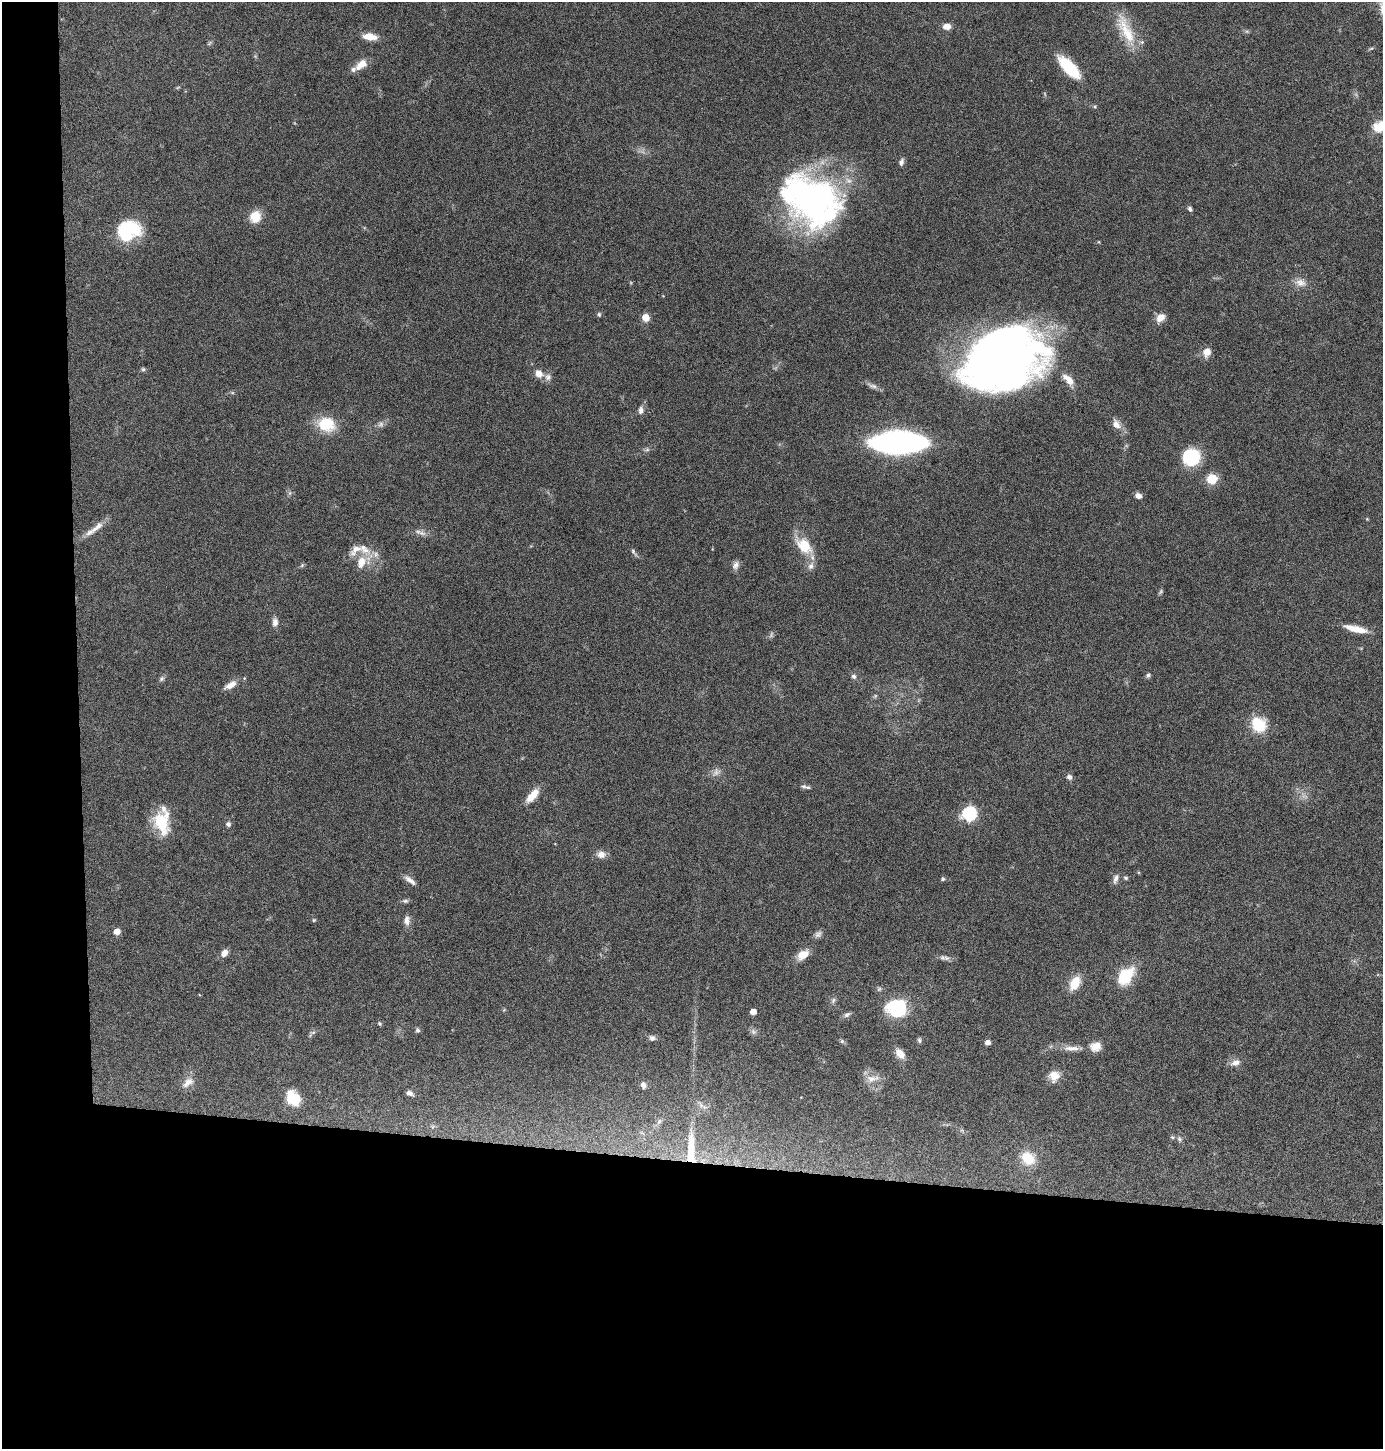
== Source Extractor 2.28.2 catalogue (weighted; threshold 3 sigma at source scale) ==
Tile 7 of 3 x 3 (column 1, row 3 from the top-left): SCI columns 127-1507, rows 1-1447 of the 4372 x 4345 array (HDU 1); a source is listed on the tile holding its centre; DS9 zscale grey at full resolution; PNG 1385 x 1451 px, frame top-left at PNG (2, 2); no overlay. Shown black and unused: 24% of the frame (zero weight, under 4 of 8 exposures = <1% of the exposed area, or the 3 px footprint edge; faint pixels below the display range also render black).
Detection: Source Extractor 2.28.2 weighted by HDU 2 'WHT'; one run over the whole footprint, this tile lists its part. Background 0.0423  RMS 0.0035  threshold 0.0143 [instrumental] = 3 sigma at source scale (4.09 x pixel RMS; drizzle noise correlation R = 1.36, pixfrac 0.8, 0.05/0.05 arcsec/px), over >= 5 px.
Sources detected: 120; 9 too faint to see at this stretch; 1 inside a brighter object's white glare — not listed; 9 inside a brighter listed object's ellipse — not listed separately; the other 101 listed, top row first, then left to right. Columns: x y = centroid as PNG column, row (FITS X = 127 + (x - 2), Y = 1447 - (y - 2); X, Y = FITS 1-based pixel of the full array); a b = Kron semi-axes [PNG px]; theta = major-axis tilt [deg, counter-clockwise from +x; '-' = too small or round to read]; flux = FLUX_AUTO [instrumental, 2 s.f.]
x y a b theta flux
947 26 8 6 1 3.1
1126 30 49 15 -65 12
370 37 14 7 -7 4.4
209 43 8 4 45 0.57
1371 49 8 4 10 0.5
361 64 16 9 38 3.8
1069 67 27 10 -47 15
178 87 6 3 20 0.37
1380 126 18 15 34 7.1
901 162 10 6 73 1.1
812 200 62 47 -47 120
1190 209 6 5 - 0.77
255 217 12 10 67 6.6
129 230 27 21 18 19
1099 242 5 3 - 0.26
1301 283 18 11 -12 3
599 314 6 5 - 0.59
646 317 5 5 - 8.2
1160 318 10 8 47 3.4
1207 352 9 7 71 3.7
1003 359 69 50 23 280
143 369 6 6 - 0.58
539 373 10 8 -54 2.9
548 377 10 9 - 1.5
1068 380 19 8 -48 4.3
872 386 16 6 -15 1.4
641 410 10 7 85 1.5
326 424 14 11 -18 14
381 424 10 7 -87 1.2
1116 424 13 9 -55 2.8
898 442 36 13 1 180
1191 457 17 16 - 17
1212 479 11 10 - 6.4
290 493 7 4 90 0.64
1138 496 8 6 -24 1.6
97 527 24 8 44 3.2
422 533 12 7 -26 1.6
804 546 27 15 -47 8.8
364 549 27 11 -41 5
634 552 13 5 -54 0.88
361 562 17 11 69 4.7
302 565 6 5 - 0.5
736 565 11 8 64 1.5
275 622 11 7 -89 1.9
1356 629 27 7 -13 5.4
1148 675 7 6 - 0.74
854 676 7 6 - 0.89
161 679 8 6 46 0.82
230 685 17 7 31 2.9
1258 725 15 13 -52 12
1069 777 7 6 - 1.1
804 786 9 6 -5 0.98
532 795 20 8 49 4.6
969 813 7 6 - 51
161 823 29 17 -70 11
228 824 7 7 - 0.9
601 854 11 8 -12 2.5
1126 878 6 5 - 0.58
943 879 6 5 - 0.54
1116 879 13 6 72 1.5
410 880 18 7 -36 2.1
405 901 8 6 -8 0.8
314 920 5 4 - 0.4
407 920 13 8 87 2
117 931 5 5 - 3
818 934 10 8 45 1.2
224 953 9 7 48 2.2
803 955 15 9 38 3.8
943 958 10 7 -17 1.2
1125 976 23 15 50 12
1075 983 11 8 63 8.9
879 989 6 6 - 0.63
833 1000 9 5 64 0.84
897 1005 29 17 11 14
504 1010 5 4 - 0.37
753 1011 5 5 - 3.3
847 1015 9 6 33 1.1
379 1024 5 5 - 0.47
417 1030 6 5 - 0.64
313 1032 9 4 1 0.64
652 1038 8 7 - 1.1
919 1040 8 5 -88 0.6
842 1041 7 5 -46 0.61
987 1042 5 5 - 1.6
1095 1047 14 12 11 3.3
1070 1048 19 7 -4 2.8
900 1053 13 8 -49 3.5
1235 1063 14 8 16 2.2
1054 1076 13 12 - 3.9
871 1079 17 10 6 3.4
188 1082 19 10 35 2.9
643 1085 7 6 - 1.4
410 1093 8 5 -22 1.2
293 1098 19 15 -55 8
701 1105 15 5 -49 1.5
659 1121 10 6 50 1.3
642 1133 10 4 -30 0.79
1172 1137 6 5 - 0.56
1179 1139 8 6 -64 0.95
691 1150 47 10 90 14
1028 1158 13 11 -35 10
Overlapping masked pixels (flux is a lower limit): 1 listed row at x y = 691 1150
Isophote crosses this tile's border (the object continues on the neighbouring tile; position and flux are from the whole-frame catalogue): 1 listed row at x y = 1380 126